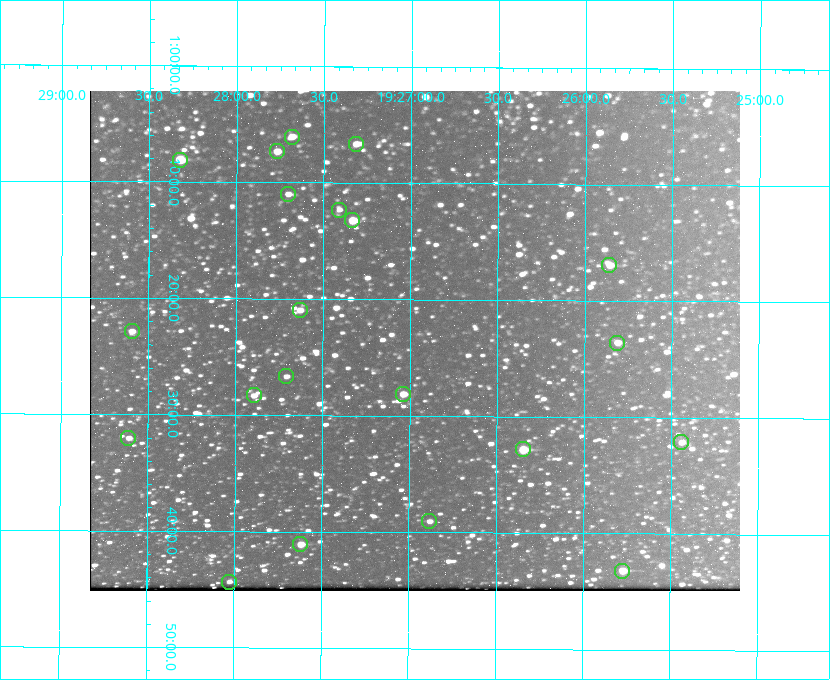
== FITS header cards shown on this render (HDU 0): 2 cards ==
NAXIS1  =                  650 / Width of table row in bytes
NAXIS2  =                  500 / Number of rows in table

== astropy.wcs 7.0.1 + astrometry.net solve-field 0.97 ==
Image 650 x 500 px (HDU 0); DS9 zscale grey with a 90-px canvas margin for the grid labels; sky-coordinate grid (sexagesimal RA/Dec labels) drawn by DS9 from the SOLVED WCS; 21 Tycho-2 reference stars matched to detected sources circled (green)
Header WCS: none
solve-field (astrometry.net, Tycho-2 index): SOLVED blind (the file carries no WCS)
Solved WCS: RA---TAN-SIP/DEC--TAN-SIP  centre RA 19:26:58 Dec +01:24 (291.74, +1.39 deg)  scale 5.16 arcsec/px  FOV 55.9' x 43.0'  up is +180 deg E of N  parity flipped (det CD > 0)
(file carries no celestial WCS; the grid is the blind solution)
Tycho-2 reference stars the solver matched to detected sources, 21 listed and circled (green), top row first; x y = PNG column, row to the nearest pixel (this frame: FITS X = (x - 90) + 1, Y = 500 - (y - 91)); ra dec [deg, ICRS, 3 dp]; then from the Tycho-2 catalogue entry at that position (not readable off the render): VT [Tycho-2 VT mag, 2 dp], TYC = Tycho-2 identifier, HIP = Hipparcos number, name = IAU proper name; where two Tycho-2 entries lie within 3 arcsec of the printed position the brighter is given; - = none
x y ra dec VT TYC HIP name
292 137 291.921 +1.101 10.89 465-1942-1 - -
356 144 291.829 +1.111 10.78 465-2030-1 - -
277 151 291.942 +1.122 10.76 465-1161-1 - -
180 160 292.081 +1.135 10.24 465-979-1 - -
288 194 291.926 +1.184 11.49 465-1994-1 - -
339 210 291.853 +1.206 11.17 465-1444-1 - -
352 220 291.833 +1.221 9.77 465-1968-1 - -
609 265 291.465 +1.282 11.06 465-140-1 - -
300 310 291.908 +1.350 10.94 465-1840-1 - -
132 331 292.148 +1.381 10.77 465-611-1 - -
617 343 291.453 +1.393 11.17 465-261-1 - -
286 376 291.927 +1.444 11.17 465-873-1 - -
403 394 291.759 +1.468 10.00 465-530-1 - -
254 395 291.973 +1.472 10.69 465-577-1 - -
128 438 292.152 +1.534 10.91 465-857-1 - -
681 442 291.360 +1.535 11.71 465-397-1 - -
523 449 291.587 +1.547 9.51 465-596-1 - -
429 521 291.720 +1.651 11.47 465-675-1 - -
300 544 291.905 +1.685 9.70 465-808-1 - -
622 571 291.444 +1.720 9.41 465-672-1 - -
229 582 292.007 +1.739 11.52 465-518-1 - -